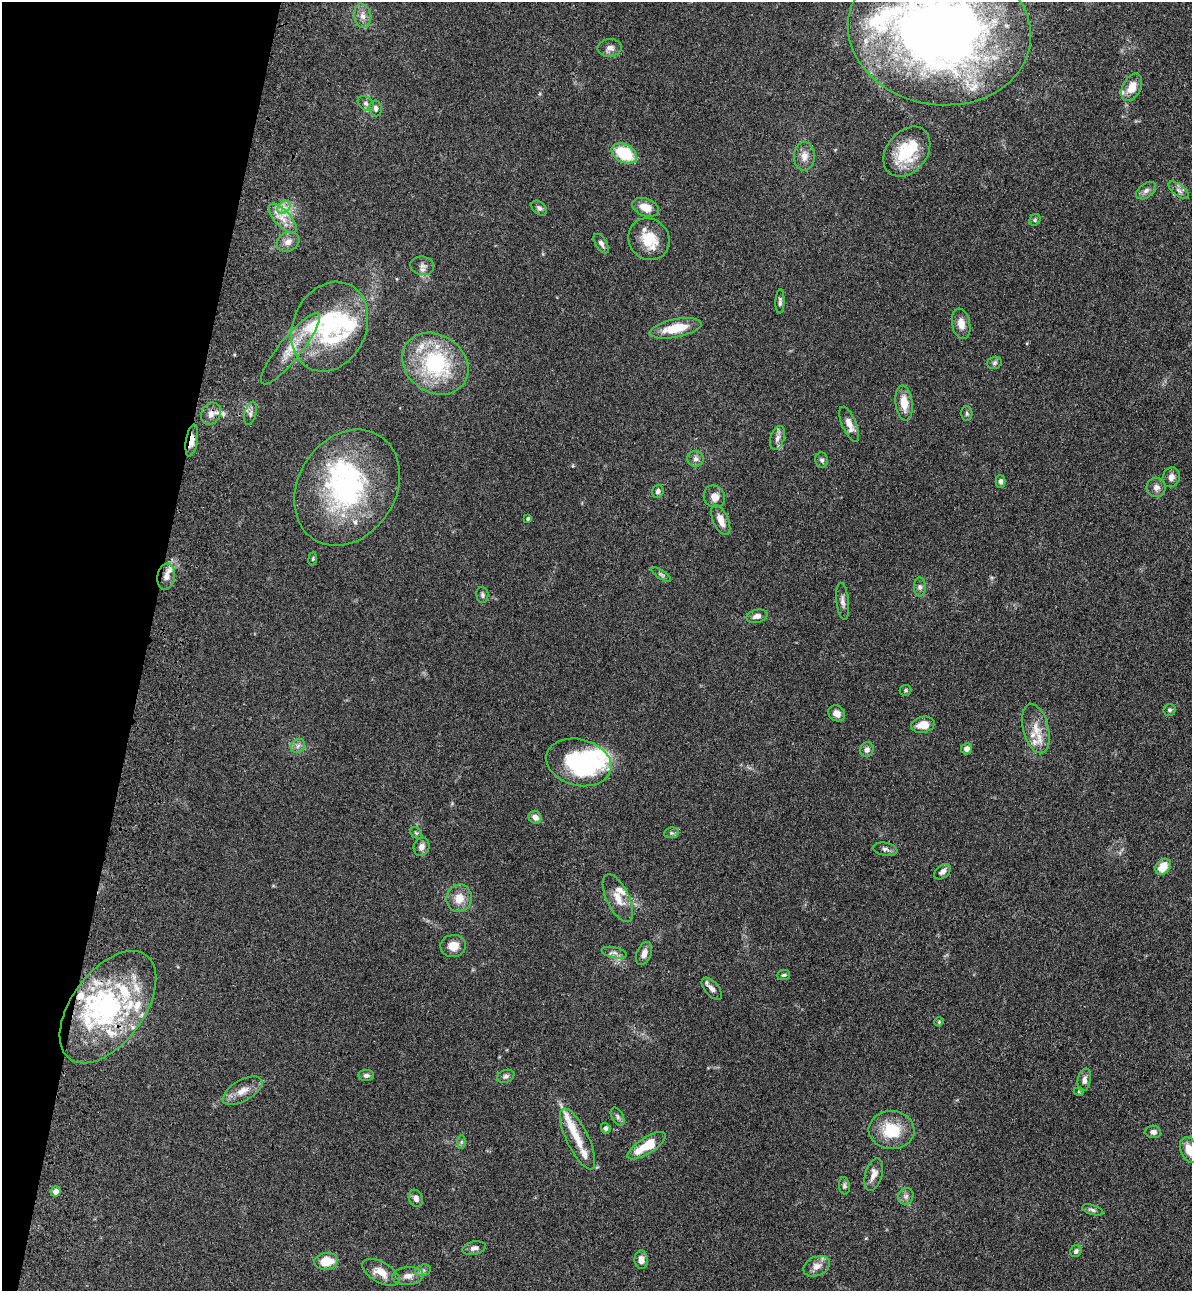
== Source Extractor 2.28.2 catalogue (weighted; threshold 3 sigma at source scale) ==
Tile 9 of 4 x 4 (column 1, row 3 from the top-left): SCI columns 354-1543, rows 1326-2614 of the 5346 x 5227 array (HDU 1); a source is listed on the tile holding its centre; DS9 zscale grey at full resolution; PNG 1194 x 1293 px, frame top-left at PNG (2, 2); each listed source drawn as its Kron ellipse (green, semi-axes under 4 px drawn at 4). Shown black and unused: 12% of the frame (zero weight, under 3 of 4 exposures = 6% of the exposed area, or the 3 px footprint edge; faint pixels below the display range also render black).
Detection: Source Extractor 2.28.2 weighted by HDU 2 'WHT'; one run over the whole footprint, this tile lists its part. Background 0.0962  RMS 0.0061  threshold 0.0274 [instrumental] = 3 sigma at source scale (4.5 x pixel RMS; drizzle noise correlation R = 1.50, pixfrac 1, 0.05/0.05 arcsec/px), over >= 5 px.
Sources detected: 133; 4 inside a brighter object's white glare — neither listed nor drawn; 26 inside a brighter listed object's ellipse — not listed separately; the other 103 listed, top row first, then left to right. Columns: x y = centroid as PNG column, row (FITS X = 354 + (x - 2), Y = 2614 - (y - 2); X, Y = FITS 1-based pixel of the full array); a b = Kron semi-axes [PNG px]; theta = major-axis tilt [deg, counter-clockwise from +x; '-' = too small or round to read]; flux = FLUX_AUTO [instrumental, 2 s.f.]
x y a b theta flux
362 16 12 8 -78 4
939 31 92 74 -9 540
610 48 12 9 6 3.4
1132 87 15 9 63 7.6
366 103 9 6 -40 1.8
376 108 8 6 -83 2.1
907 152 28 20 51 30
624 153 14 9 -28 28
804 156 14 10 88 5.4
1179 190 12 5 -38 2.3
1146 191 11 7 38 2.5
284 207 7 5 44 2.9
645 207 14 8 -21 7.7
539 208 9 6 -42 1.8
283 219 19 8 -48 7
1035 220 6 5 - 1
649 239 21 20 - 16
288 242 12 9 28 4.4
601 244 11 5 -57 2.1
422 266 12 9 -9 3
780 302 12 4 88 1.6
961 324 15 9 -79 5.6
330 327 46 36 65 63
676 328 26 9 11 16
290 349 45 11 51 14
994 363 7 6 - 1.4
435 364 35 29 -34 58
904 403 17 8 -84 9
250 413 12 6 74 2
967 413 7 5 -88 1.1
211 414 11 9 61 3.9
849 424 19 7 -67 5.1
777 438 12 7 72 2.9
192 441 16 6 80 4.9
695 459 8 8 - 2.4
822 460 8 6 -77 1.6
1171 477 10 8 71 3.3
1000 481 6 5 - 1.7
1156 487 10 9 - 3.3
347 488 61 48 57 110
658 491 7 5 72 1.9
714 497 11 10 - 4.9
528 518 4 3 - 0.86
721 520 16 7 -66 6.4
313 559 6 4 83 0.8
661 575 11 4 -33 1.3
166 577 13 9 82 5.3
920 587 9 6 -89 1.9
482 595 8 6 -86 1.4
843 601 18 6 -84 3.1
757 616 11 6 14 3.5
905 690 6 5 - 1
1169 710 6 6 - 1.3
837 713 9 7 -36 3.6
923 725 12 8 12 7
1036 729 25 12 -75 11
298 746 8 6 46 2
967 749 5 5 - 3
867 750 7 7 - 3
579 762 33 23 -14 63
535 817 7 6 - 3.6
416 833 6 5 - 1
671 833 7 5 10 1.2
421 847 9 8 - 3
885 849 12 6 -10 2.1
1163 867 9 6 50 9.7
942 872 9 6 39 2.8
459 898 14 12 76 8.3
618 898 26 11 -64 8.7
453 946 13 11 6 6.6
614 953 13 5 -12 2.4
644 954 12 7 69 4.3
784 975 6 5 - 1
712 989 13 7 -50 3.3
108 1007 64 36 53 110
939 1022 4 4 - 0.61
366 1075 8 5 -5 1.6
506 1076 9 6 23 1.8
1084 1080 11 6 79 2.9
242 1091 22 10 29 7.2
1079 1092 5 3 - 0.62
618 1117 10 5 -62 1.7
606 1128 5 4 - 1.3
891 1130 23 19 -3 22
1153 1132 8 6 -6 2.5
578 1139 33 11 -64 11
461 1142 6 4 89 0.88
647 1146 22 8 32 18
1189 1150 13 8 -69 8.5
874 1174 16 8 73 4.5
844 1186 9 5 -84 1.3
55 1191 5 5 - 3.7
906 1196 8 7 - 2.2
416 1198 9 7 -69 3
1093 1210 11 5 -16 1.6
474 1248 12 6 12 2.5
1076 1251 6 5 - 1.6
641 1260 9 6 -88 3.8
326 1261 12 8 11 13
817 1266 14 9 24 5.1
423 1270 8 5 16 1.6
381 1272 20 10 -29 8.3
408 1276 15 9 5 5
Overlapping masked pixels (flux is a lower limit): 2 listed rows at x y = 192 441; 108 1007
Isophote crosses this tile's border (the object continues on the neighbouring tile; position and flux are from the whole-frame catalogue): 2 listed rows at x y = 939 31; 1189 1150